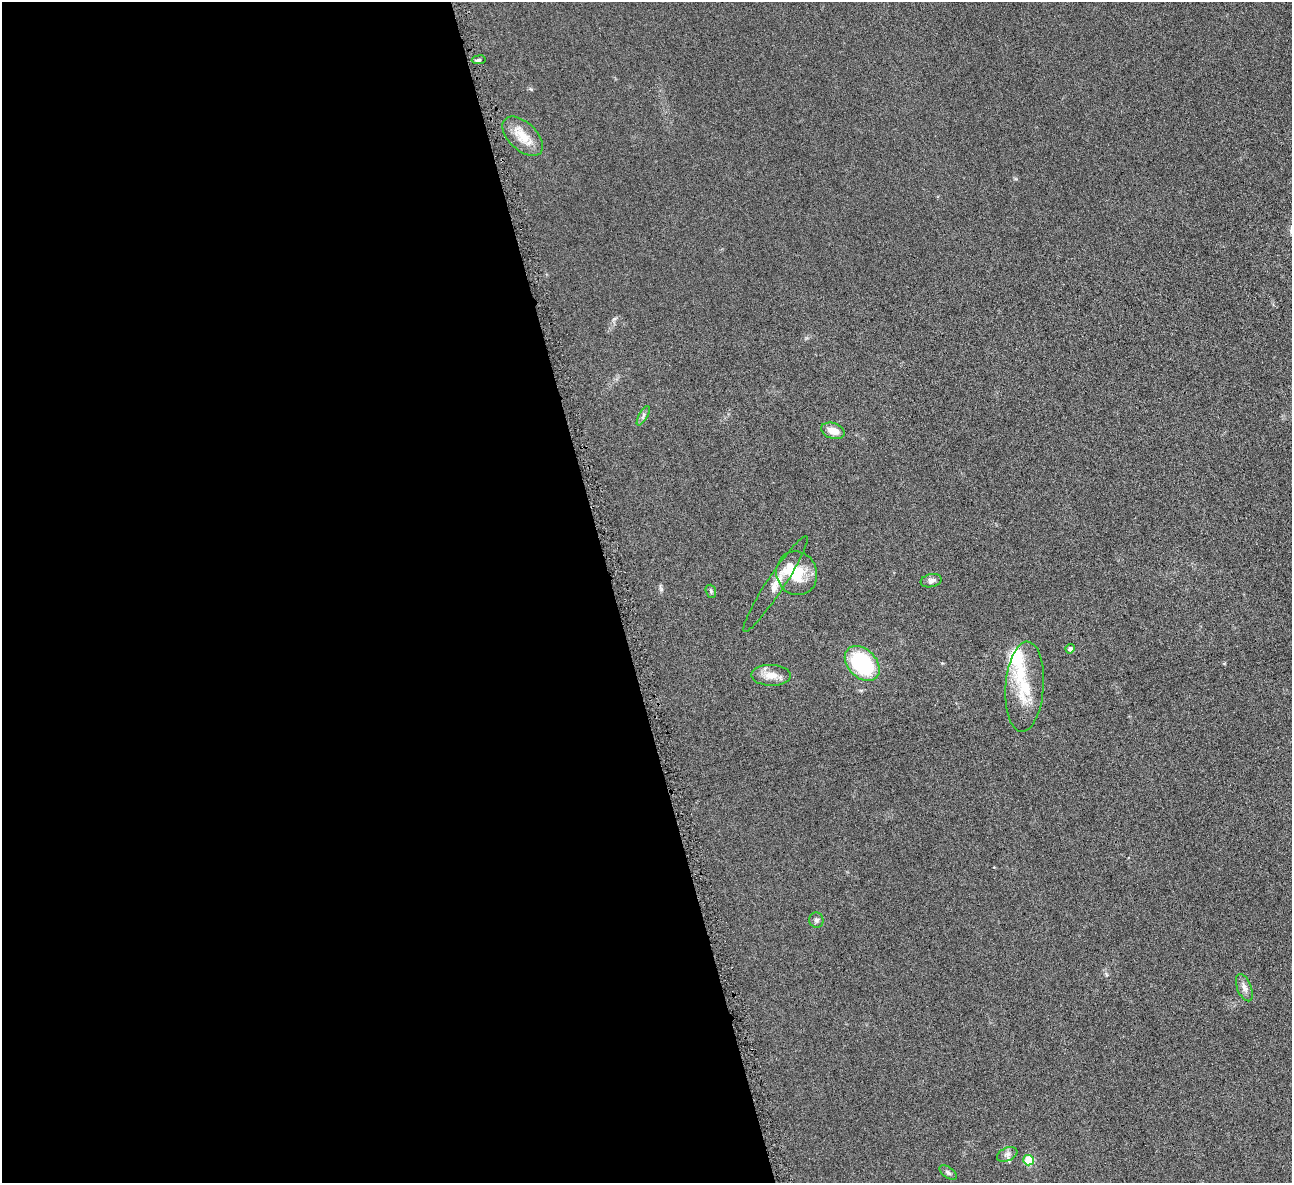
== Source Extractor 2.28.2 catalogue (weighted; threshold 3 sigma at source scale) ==
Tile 9 of 4 x 4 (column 1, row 3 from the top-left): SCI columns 7-1296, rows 1337-2517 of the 5171 x 5154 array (HDU 1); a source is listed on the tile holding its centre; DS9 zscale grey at full resolution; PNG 1294 x 1185 px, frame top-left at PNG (2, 2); each listed source drawn as its Kron ellipse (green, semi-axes under 4 px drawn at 4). Shown black and unused: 47% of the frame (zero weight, under 4 of 8 exposures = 1% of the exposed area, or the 3 px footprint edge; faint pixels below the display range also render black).
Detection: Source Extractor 2.28.2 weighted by HDU 2 'WHT'; one run over the whole footprint, this tile lists its part. Background 0.0978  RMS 0.0094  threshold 0.0383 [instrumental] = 3 sigma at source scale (4.09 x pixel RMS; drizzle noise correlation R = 1.36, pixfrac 0.8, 0.05/0.05 arcsec/px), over >= 5 px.
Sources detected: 21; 4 inside a brighter listed object's ellipse — not listed separately; the other 17 listed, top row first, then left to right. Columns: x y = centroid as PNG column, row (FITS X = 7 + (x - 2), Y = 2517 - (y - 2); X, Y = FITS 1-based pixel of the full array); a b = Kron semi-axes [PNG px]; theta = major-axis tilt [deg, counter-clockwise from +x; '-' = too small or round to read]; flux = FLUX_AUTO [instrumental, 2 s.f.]
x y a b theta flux
479 60 7 3 8 1.6
523 136 24 14 -44 16
643 416 11 3 61 1.9
833 431 12 7 -19 8.7
797 573 22 20 -68 27
931 581 10 6 13 3.4
775 584 57 8 56 13
711 591 7 5 -71 1.4
1070 649 5 4 - 3.3
862 663 20 14 -46 67
771 675 20 10 -2 9.9
1025 687 45 19 86 34
816 920 8 7 - 2.3
1244 988 14 7 -69 4.6
1007 1154 11 6 22 3.2
1029 1160 5 5 - 32
948 1172 10 5 -37 2.1